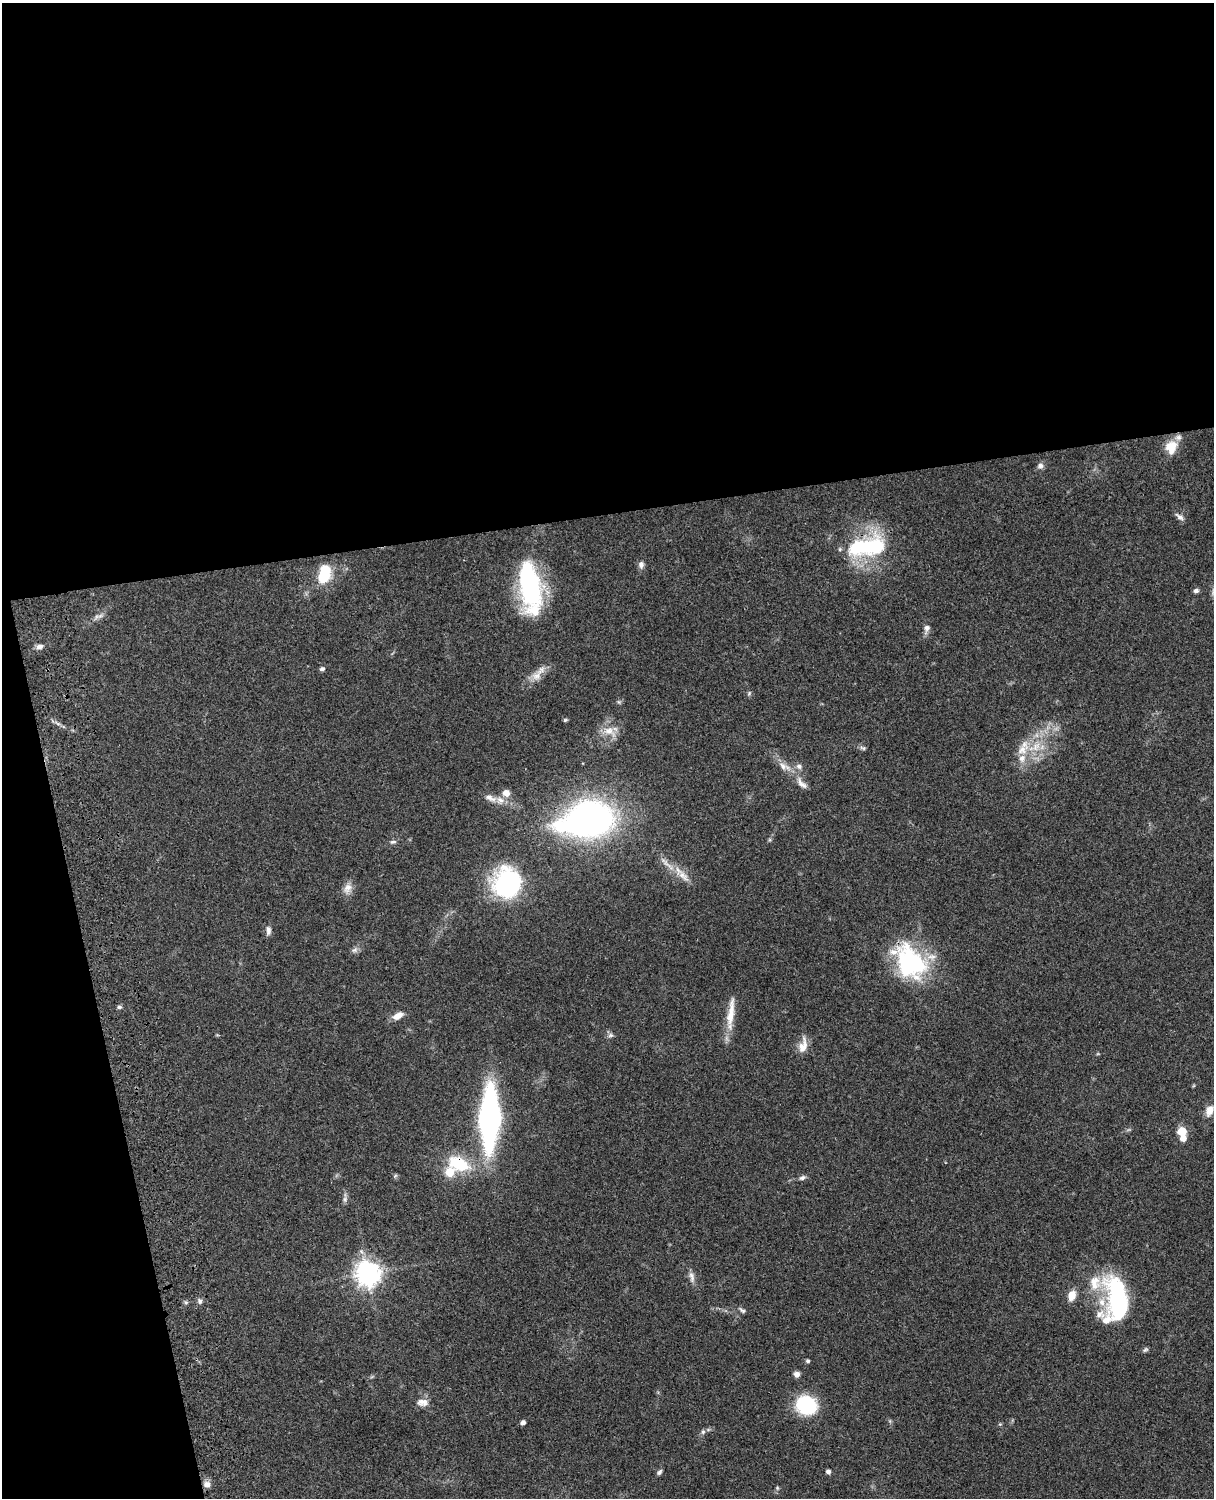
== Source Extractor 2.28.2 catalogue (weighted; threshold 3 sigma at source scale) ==
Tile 1 of 4 x 3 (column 1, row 1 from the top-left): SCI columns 121-1332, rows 3268-4763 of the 5088 x 4927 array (HDU 1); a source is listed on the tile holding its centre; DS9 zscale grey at full resolution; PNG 1216 x 1500 px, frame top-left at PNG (2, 3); no overlay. Shown black and unused: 39% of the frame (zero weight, under 3 of 4 exposures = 6% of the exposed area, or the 3 px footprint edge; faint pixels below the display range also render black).
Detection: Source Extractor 2.28.2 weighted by HDU 2 'WHT'; one run over the whole footprint, this tile lists its part. Background 0.0771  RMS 0.0058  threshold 0.0259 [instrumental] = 3 sigma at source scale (4.5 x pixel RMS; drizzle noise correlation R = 1.50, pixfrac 1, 0.05/0.05 arcsec/px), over >= 5 px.
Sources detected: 76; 2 inside a brighter object's white glare — not listed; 10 inside a brighter listed object's ellipse — not listed separately; the other 64 listed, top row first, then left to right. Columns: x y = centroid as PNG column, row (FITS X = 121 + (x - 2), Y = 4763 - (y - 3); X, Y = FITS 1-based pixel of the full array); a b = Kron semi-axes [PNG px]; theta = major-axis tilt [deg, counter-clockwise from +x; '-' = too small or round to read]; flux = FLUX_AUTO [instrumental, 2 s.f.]
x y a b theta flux
1171 447 17 13 75 10
1040 466 8 8 - 2.1
1179 517 13 6 -38 2.2
867 547 46 20 10 56
641 565 9 7 87 2.3
324 575 18 11 73 23
526 577 55 18 84 47
1196 591 6 5 - 1.7
96 616 11 6 49 2.3
927 628 12 7 76 2.7
40 647 9 6 13 2.4
322 669 5 4 - 1.8
536 676 14 12 15 5.8
749 693 6 5 - 0.91
619 702 6 4 -44 0.89
565 720 5 4 - 0.82
58 723 12 3 -36 1.8
609 731 22 12 -32 7.7
1036 746 18 10 50 10
863 748 9 5 -19 1.2
1022 750 21 13 41 10
783 766 14 9 -36 4.6
799 766 8 7 - 2.2
801 783 20 8 -49 4.8
500 800 12 10 -13 4.4
588 819 41 25 10 260
393 842 9 5 11 1.4
683 876 24 10 -47 7.5
507 883 26 24 85 84
348 888 15 10 66 4.6
268 931 12 6 -86 2.4
355 950 9 7 32 1.8
910 962 47 32 -52 64
119 1007 6 5 - 1.1
731 1012 45 8 83 11
398 1016 13 7 28 5
611 1035 8 6 1 1.6
803 1046 20 9 76 6.5
1210 1111 13 8 67 5
489 1118 35 12 88 260
1182 1131 5 5 - 22
1183 1138 5 5 - 5.4
459 1164 24 14 -23 25
395 1176 6 4 19 0.78
802 1178 9 5 21 1.7
345 1198 14 5 89 1.9
368 1273 8 8 - 550
692 1277 17 6 -78 3
1095 1283 49 23 9 24
1117 1297 43 21 -88 60
200 1301 7 6 - 1.6
186 1302 6 5 - 0.96
742 1310 10 5 -36 1.3
1145 1350 7 5 37 1.1
808 1361 5 4 - 1
797 1374 7 6 - 2.4
421 1401 13 10 46 3.9
806 1405 19 16 -24 43
523 1422 4 4 - 2.5
703 1431 7 5 74 1.4
659 1472 7 5 55 1.4
828 1472 5 5 - 1.9
207 1484 9 8 - 3.3
777 1488 6 4 73 0.84
Overlapping masked pixels (flux is a lower limit): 3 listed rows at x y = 867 547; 910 962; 459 1164